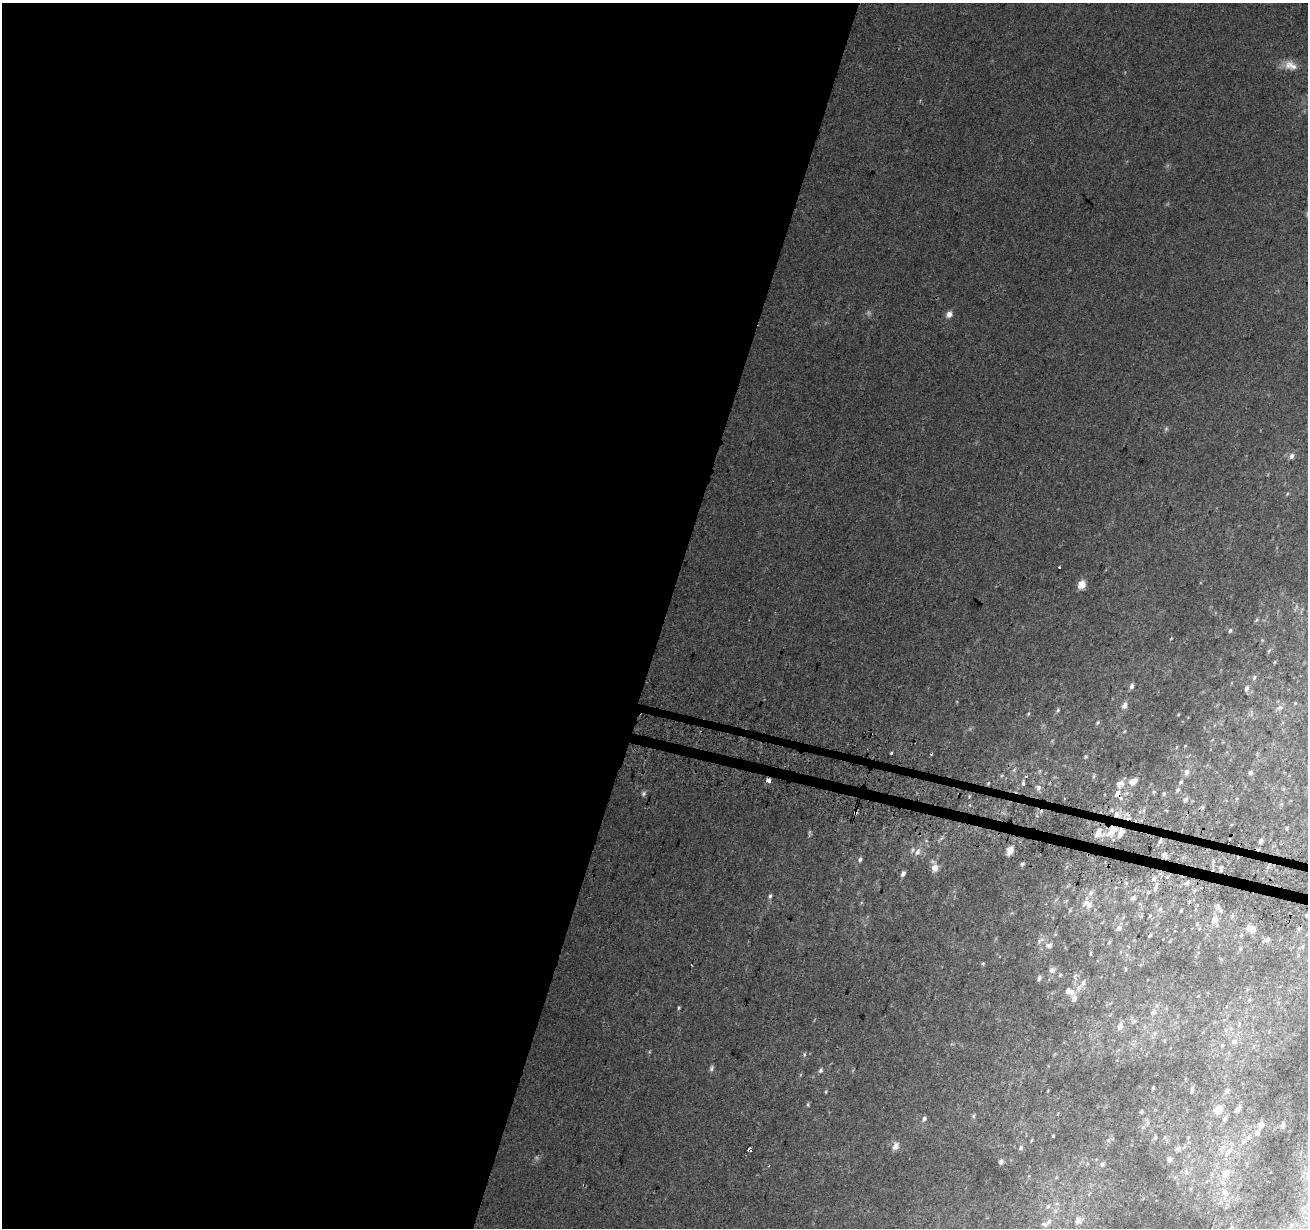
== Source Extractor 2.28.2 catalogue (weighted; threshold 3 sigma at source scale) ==
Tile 5 of 4 x 4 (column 1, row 2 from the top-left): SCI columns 8-1313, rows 2700-3925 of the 5251 x 5463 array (HDU 1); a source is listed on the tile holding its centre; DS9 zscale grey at full resolution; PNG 1310 x 1230 px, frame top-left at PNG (2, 3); no overlay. Shown black and unused: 52% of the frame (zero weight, under 2 of 3 exposures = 2% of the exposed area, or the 3 px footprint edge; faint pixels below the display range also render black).
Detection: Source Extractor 2.28.2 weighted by HDU 2 'WHT'; one run over the whole footprint, this tile lists its part. Background 0.0565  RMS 0.01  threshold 0.047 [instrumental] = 3 sigma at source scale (4.5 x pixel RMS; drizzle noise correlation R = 1.50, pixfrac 1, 0.0396/0.0396 arcsec/px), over >= 5 px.
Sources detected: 135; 1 too faint to see at this stretch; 6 cosmic-ray / hot-pixel residue — not listed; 6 inside a brighter listed object's ellipse — not listed separately; the other 122 listed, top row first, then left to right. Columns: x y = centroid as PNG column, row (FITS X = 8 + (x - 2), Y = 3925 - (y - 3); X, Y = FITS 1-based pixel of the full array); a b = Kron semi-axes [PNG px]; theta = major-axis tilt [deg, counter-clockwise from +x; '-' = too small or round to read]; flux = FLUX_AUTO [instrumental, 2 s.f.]
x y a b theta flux
1290 65 18 11 -17 11
949 314 8 7 - 5.4
1292 456 6 5 - 4.2
1287 494 5 3 - 0.93
1059 567 3 3 - 1.7
1082 585 8 7 - 9.8
1256 620 6 4 70 1.4
1230 630 6 5 - 2.2
1171 638 4 3 - 0.71
1269 651 6 4 44 1.3
1254 677 6 5 - 1.7
1132 686 6 5 - 3
1247 688 8 5 71 2.7
1125 705 9 6 57 4.1
1279 708 7 5 19 2.4
1058 710 6 4 51 1.4
1028 714 6 3 58 1.2
1098 722 6 4 46 1.4
1125 731 5 3 - 0.9
891 753 3 3 - 3.8
1086 756 5 4 - 1.2
1187 772 8 6 54 4.1
1251 773 6 5 - 2.2
1094 776 6 4 71 1.4
769 781 4 3 - 26
1133 781 11 8 35 8.1
1181 782 5 4 - 1.4
1023 783 6 4 81 2
1120 784 13 11 37 8
1039 788 7 6 - 3.1
1178 790 7 5 42 1.8
1154 792 5 4 - 1.5
644 793 7 6 - 2.1
1118 794 12 8 -65 8.6
1164 794 6 4 86 1.6
1185 799 7 5 45 2
855 812 4 3 - 21
1116 814 9 7 90 6.2
1287 828 5 3 - 1.2
1111 831 18 9 55 16
1098 833 12 8 70 8.5
1160 841 5 5 - 2.3
1261 841 5 4 - 2.8
1010 851 8 6 63 9.1
917 852 11 7 58 5.8
1164 854 7 6 - 3.3
860 859 6 5 - 2.1
1022 864 6 4 45 1.7
935 868 10 9 - 7.4
1221 870 7 4 72 2.1
903 874 5 4 - 3.7
1154 879 7 6 - 3.4
1187 883 6 5 - 2.1
1155 889 7 5 73 2.9
1091 893 9 6 47 3.8
770 896 6 4 75 2.2
1133 898 7 5 28 2.6
1088 904 15 10 -25 9.4
1218 907 10 4 72 3.3
1160 909 5 5 - 1.9
1070 910 5 4 - 1.1
1307 915 4 4 - 5
1214 920 8 7 - 7.6
1197 924 6 4 48 1.2
1119 928 8 6 43 3.7
1252 929 8 8 - 7.6
1150 935 4 3 - 1.3
1241 935 5 4 - 1.4
1268 939 7 5 46 2.7
1109 942 4 3 - 1.2
1049 946 10 8 13 4.6
1240 949 5 5 - 1.4
1091 954 6 3 71 1
983 963 4 4 - 1.2
1052 970 9 8 - 4.1
1060 975 6 4 46 1.1
1039 978 6 5 - 3
1083 983 8 6 67 3.4
1069 991 14 9 -21 7
1249 1000 6 4 50 1.6
679 1008 4 4 - 1.1
1153 1012 8 6 33 2.8
1120 1026 11 7 64 4.6
1231 1029 8 4 82 2.5
1235 1041 7 7 - 3.7
1222 1045 5 5 - 1.3
804 1054 7 3 82 1.3
711 1068 9 5 70 2.3
821 1070 7 5 58 2
1153 1087 3 2 - 1
1192 1090 8 4 81 1.8
1227 1091 7 5 35 3
808 1105 6 4 74 1.3
1238 1109 10 5 51 3.2
1218 1110 11 9 43 9.3
1141 1112 5 4 - 1.3
974 1116 7 4 81 1.5
924 1119 7 5 57 2.6
1225 1119 7 5 65 2.4
1148 1123 9 4 90 2.4
1261 1125 9 7 -90 3.4
1283 1125 7 5 -82 2.4
1257 1133 7 6 - 5.5
1053 1136 3 3 - 0.81
1155 1138 8 4 37 1.8
1032 1140 5 3 - 0.87
1108 1140 6 5 - 2.1
1243 1142 9 6 49 3.6
895 1146 10 8 62 5.7
1020 1148 6 5 - 2.1
1178 1149 8 6 6 3.4
749 1150 4 3 - 23
1230 1150 10 7 51 5.6
1169 1159 8 7 - 3.2
1001 1162 6 5 - 2.7
1102 1164 6 5 - 2.2
1186 1172 9 5 -66 3
1226 1173 14 10 54 11
1225 1192 12 8 -59 7.8
1048 1207 7 5 67 1.8
1078 1220 10 8 89 4.4
1049 1221 9 6 50 4.2
Overlapping masked pixels (flux is a lower limit): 7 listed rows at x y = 769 781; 1118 794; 855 812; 1116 814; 1111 831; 1221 870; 749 1150
Isophote crosses this tile's border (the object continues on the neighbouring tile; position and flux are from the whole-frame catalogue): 1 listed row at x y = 1307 915
Unlisted compact peaks at least as high as the median listed source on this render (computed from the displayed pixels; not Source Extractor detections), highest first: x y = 1178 715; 1185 746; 826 1092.